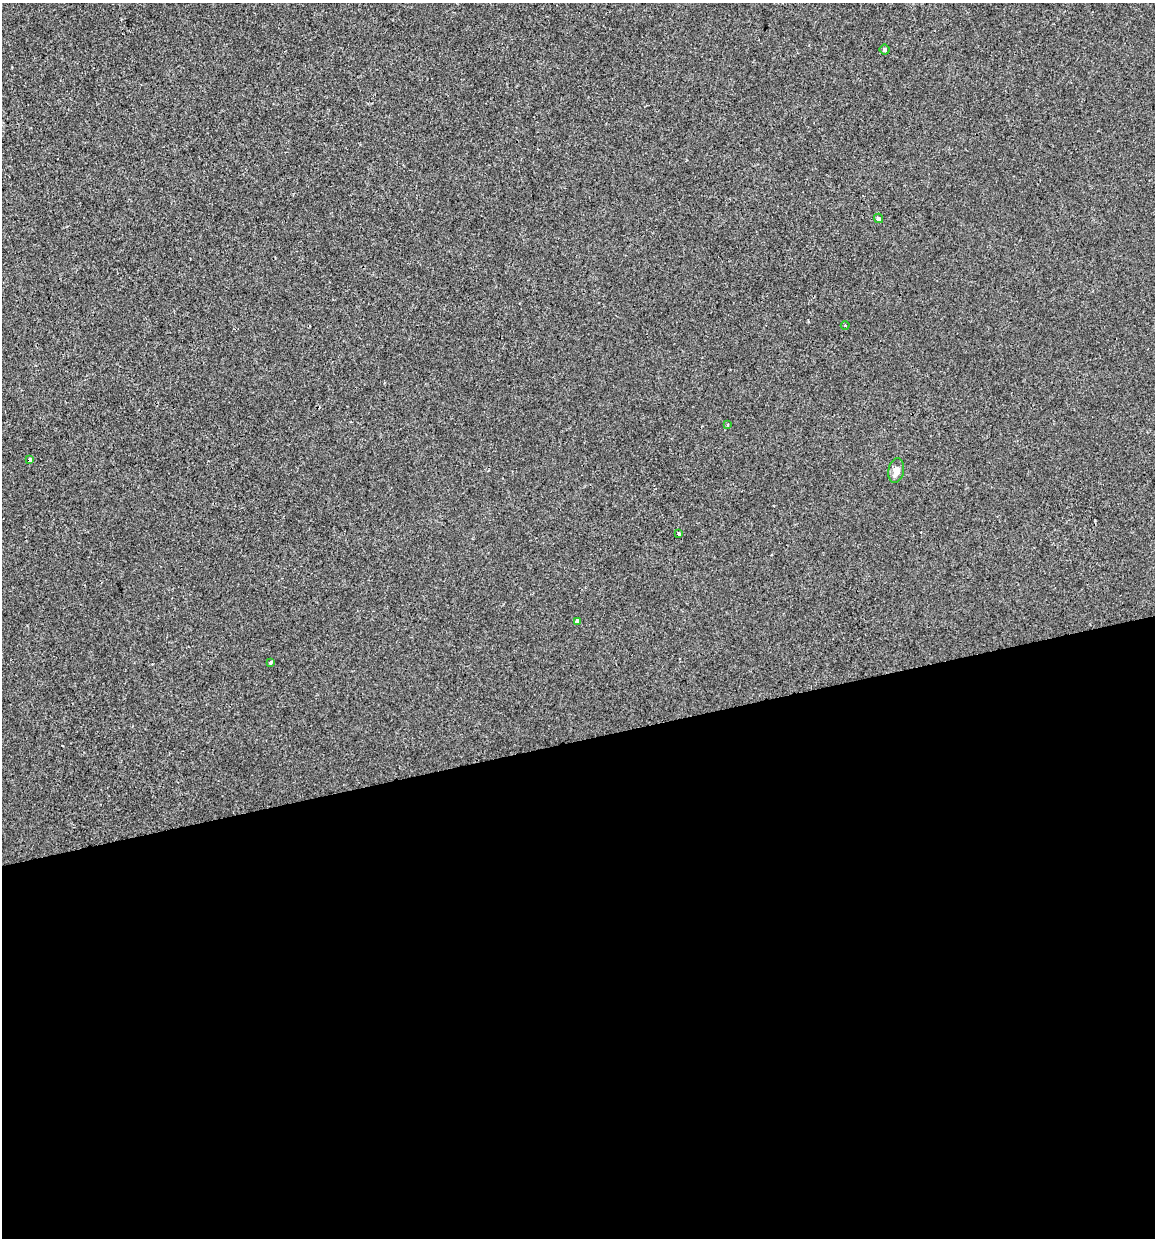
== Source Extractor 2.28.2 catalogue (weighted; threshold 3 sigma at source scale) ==
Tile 15 of 4 x 4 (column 3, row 4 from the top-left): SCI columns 2340-3492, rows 1-1236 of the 4724 x 4944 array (HDU 1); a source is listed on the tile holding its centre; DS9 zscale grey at full resolution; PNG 1157 x 1240 px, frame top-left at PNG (2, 3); each listed source drawn as its Kron ellipse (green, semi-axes under 4 px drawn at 4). Shown black and unused: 40% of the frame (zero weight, under 2 of 3 exposures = <1% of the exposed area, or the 3 px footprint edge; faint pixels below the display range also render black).
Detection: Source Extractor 2.28.2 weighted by HDU 2 'WHT'; one run over the whole footprint, this tile lists its part. Background -8.66e-04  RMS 0.0043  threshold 0.0192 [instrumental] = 3 sigma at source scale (4.5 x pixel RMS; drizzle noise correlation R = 1.50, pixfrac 1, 0.0396/0.0396 arcsec/px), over >= 5 px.
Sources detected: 10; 1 cosmic-ray / hot-pixel residue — neither listed nor drawn; the other 9 listed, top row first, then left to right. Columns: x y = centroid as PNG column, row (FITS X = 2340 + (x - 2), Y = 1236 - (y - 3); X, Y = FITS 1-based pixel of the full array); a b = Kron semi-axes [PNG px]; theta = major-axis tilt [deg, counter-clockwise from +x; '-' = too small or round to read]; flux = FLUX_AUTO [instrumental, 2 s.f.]
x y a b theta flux
885 50 5 5 - 1
878 218 5 4 - 1.3
845 326 4 3 - 0.41
728 425 4 2 - 0.34
30 460 4 3 - 1.8
896 470 12 8 80 3.3
679 534 4 3 - 1.3
577 621 4 4 - 5.3
270 663 4 3 - 0.78
Overlapping masked pixels (flux is a lower limit): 1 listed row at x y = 30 460